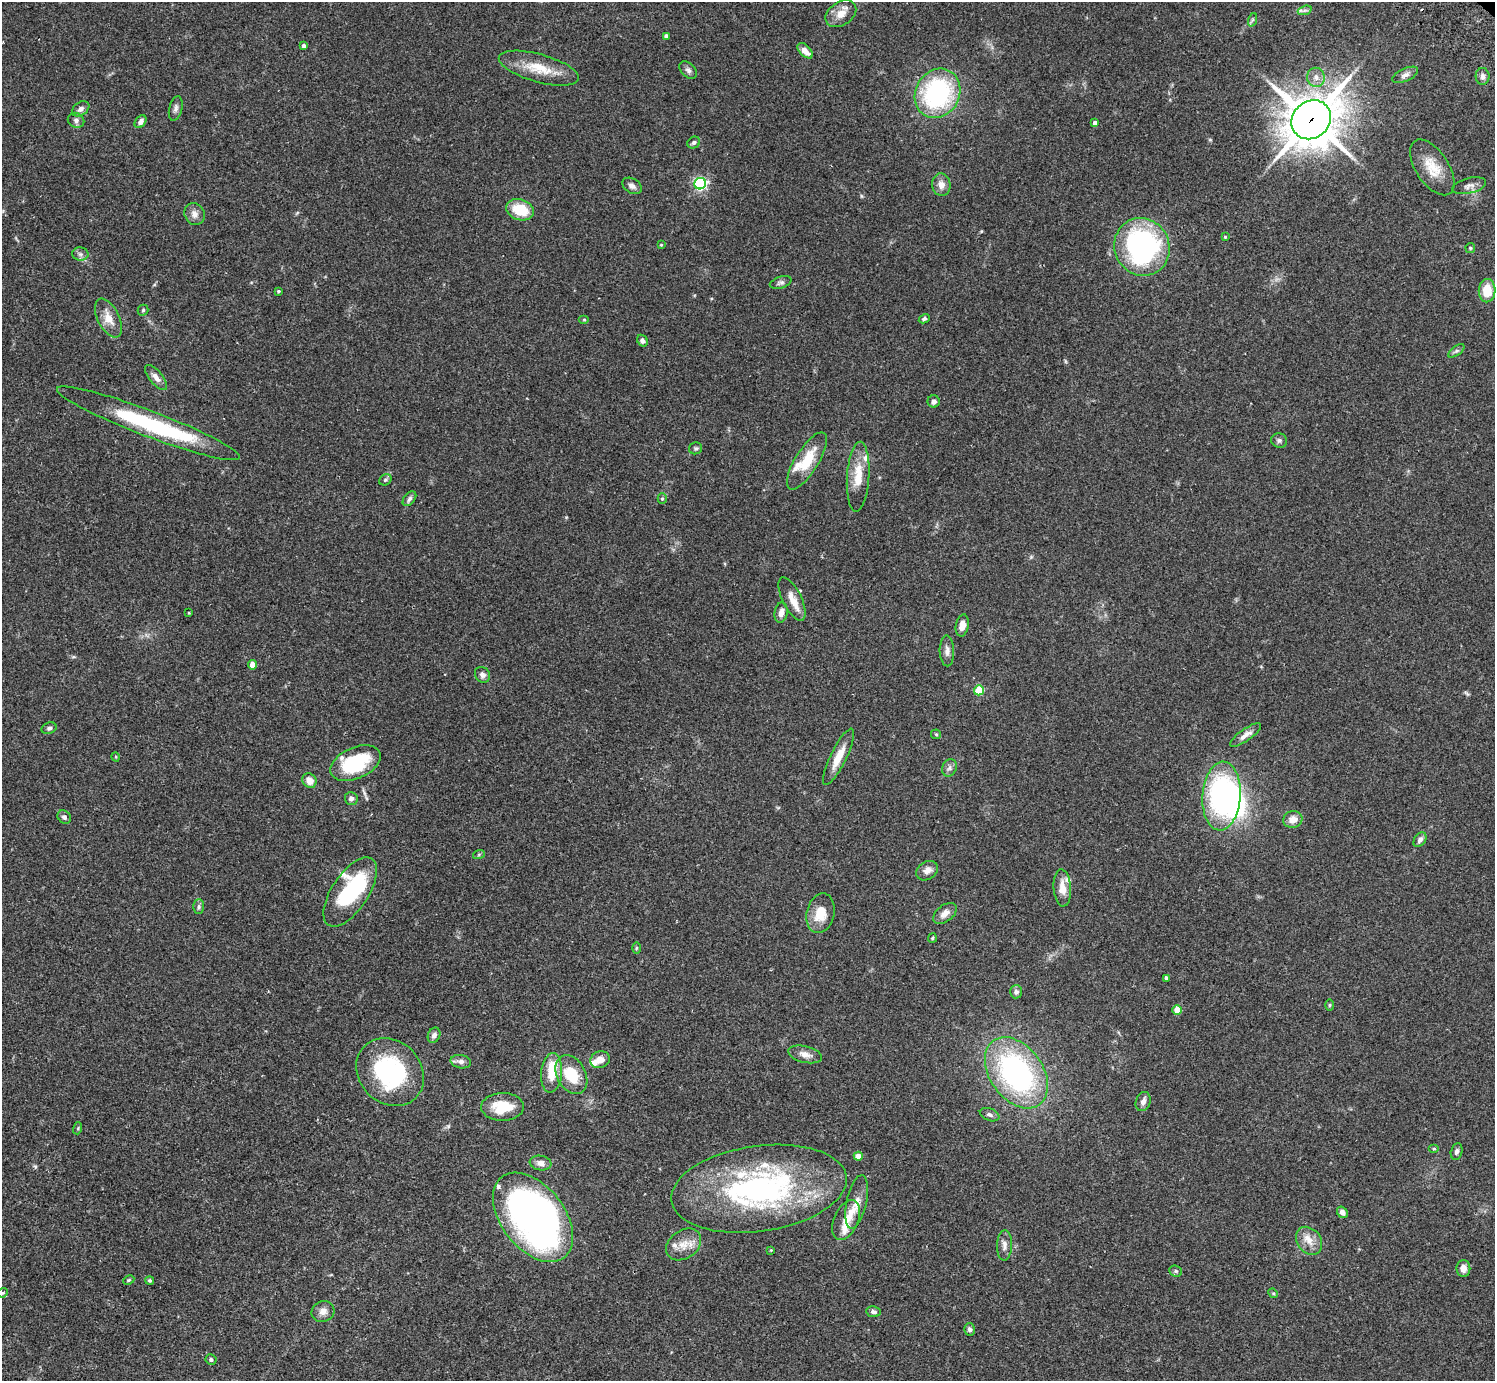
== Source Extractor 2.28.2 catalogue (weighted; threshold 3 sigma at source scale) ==
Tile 7 of 4 x 4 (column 3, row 2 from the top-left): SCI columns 3031-4523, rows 3105-4483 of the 6059 x 6069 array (HDU 1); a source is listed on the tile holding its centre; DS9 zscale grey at full resolution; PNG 1497 x 1383 px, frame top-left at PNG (2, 2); each listed source drawn as its Kron ellipse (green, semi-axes under 4 px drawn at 4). Shown black and unused: <1% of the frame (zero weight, under 2 of 3 exposures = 3% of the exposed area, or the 3 px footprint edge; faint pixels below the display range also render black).
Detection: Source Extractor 2.28.2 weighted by HDU 2 'WHT'; one run over the whole footprint, this tile lists its part. Background 0.107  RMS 0.0065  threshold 0.029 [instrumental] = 3 sigma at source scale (4.5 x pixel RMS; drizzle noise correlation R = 1.50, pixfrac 1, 0.05/0.05 arcsec/px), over >= 5 px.
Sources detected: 137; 1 too faint to see at this stretch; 3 inside a brighter object's white glare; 1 cosmic-ray / hot-pixel residue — neither listed nor drawn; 13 inside a brighter listed object's ellipse — not listed separately; the other 119 listed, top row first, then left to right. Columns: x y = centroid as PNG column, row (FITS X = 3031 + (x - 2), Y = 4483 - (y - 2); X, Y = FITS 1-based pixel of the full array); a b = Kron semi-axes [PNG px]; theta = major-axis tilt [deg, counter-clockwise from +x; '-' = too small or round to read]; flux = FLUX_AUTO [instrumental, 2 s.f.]
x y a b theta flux
1305 10 7 4 18 1.5
841 14 17 11 34 7.2
1252 20 7 4 71 1.1
666 36 4 4 - 2.3
304 46 4 4 - 2
805 51 9 5 -46 4.8
539 68 41 14 -15 18
688 70 10 7 -45 2.1
1405 75 14 6 25 2.8
1483 76 8 7 - 2.6
1316 77 9 9 - 3.8
937 93 25 22 61 89
176 108 12 6 77 2.3
81 109 9 6 35 2.7
76 120 8 7 - 2.2
1311 120 21 18 43 2100
141 122 7 5 52 2.8
1095 122 4 3 - 1.9
694 143 6 5 - 1.6
1432 167 32 16 -56 15
700 184 6 5 - 110
941 185 11 9 -84 4.6
632 186 10 7 -31 2.5
1469 186 17 7 14 3.6
520 210 14 10 -18 19
194 214 11 10 - 4.1
1225 237 3 3 - 0.62
661 245 4 4 - 0.56
1142 247 29 27 -63 140
1470 248 5 5 - 0.72
80 254 8 6 -2 2.1
781 282 11 6 17 1.9
278 291 4 3 - 0.79
1487 291 11 8 88 12
143 310 5 5 - 1
108 318 21 10 -64 9
924 319 6 4 28 1.3
584 320 5 3 - 0.62
642 341 6 5 - 2.1
1456 351 9 4 35 1.5
156 377 15 6 -50 3.7
934 401 6 6 - 2.3
148 423 98 13 -21 78
1279 440 8 7 - 1.6
696 448 7 6 - 1.1
807 461 33 11 58 20
858 477 35 11 87 15
385 480 6 5 - 1.3
409 499 8 5 52 1.7
662 499 5 4 - 1
792 599 23 9 -64 8.3
781 612 10 6 80 3.8
189 613 3 2 - 0.5
962 625 11 6 80 4.7
947 651 15 7 -89 3.3
253 665 4 4 - 7.4
482 675 8 7 - 2.3
979 690 5 5 - 30
49 728 8 5 18 1.6
936 734 5 5 - 0.8
1246 735 18 6 35 3.9
116 757 5 3 - 0.53
838 757 31 8 64 11
356 763 26 15 24 41
949 768 9 7 67 2.2
309 781 7 6 - 6
1221 796 34 19 86 110
351 798 6 6 - 2.5
64 817 7 6 - 1.8
1293 819 9 8 - 5.9
1420 840 8 5 56 2.5
479 854 6 4 19 0.75
927 871 12 8 33 4.7
1062 888 18 8 -86 8.1
350 892 40 18 57 63
199 907 7 5 89 1.3
820 913 20 14 77 13
945 913 13 8 38 5
932 938 5 4 - 0.71
636 948 6 4 89 0.76
1166 978 4 3 - 1.7
1016 992 6 6 - 2.4
1329 1005 6 4 89 0.71
1177 1010 5 4 - 12
434 1035 8 6 65 2.7
805 1054 17 8 -14 4.9
600 1060 10 8 24 5.1
461 1062 10 6 -11 2.7
390 1072 36 31 -46 70
552 1073 20 10 84 12
1016 1073 39 26 -54 140
571 1075 21 14 -62 22
1143 1102 10 7 71 3
503 1107 21 14 1 18
990 1115 10 6 -21 1.9
78 1128 6 4 73 0.69
1434 1149 5 4 - 0.89
1457 1151 8 5 76 1.9
858 1156 4 4 - 5.8
541 1163 11 7 -7 3.4
759 1189 88 43 8 150
857 1202 27 10 78 8.3
1342 1212 6 5 - 2.7
533 1217 51 31 -52 330
846 1220 21 12 67 9.3
1309 1241 15 11 -53 7
684 1244 19 14 35 9.6
1004 1245 15 7 88 3.7
771 1250 3 3 - 0.49
1463 1268 8 7 - 4.7
1176 1271 6 5 - 1.1
129 1280 6 4 26 0.89
150 1280 4 4 - 1
3 1293 5 4 - 0.91
1273 1293 5 4 - 0.81
323 1311 11 10 - 4.2
873 1312 7 5 -8 1.8
970 1329 6 5 - 1.6
211 1359 5 5 - 1.4
Overlapping masked pixels (flux is a lower limit): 1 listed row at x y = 1311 120